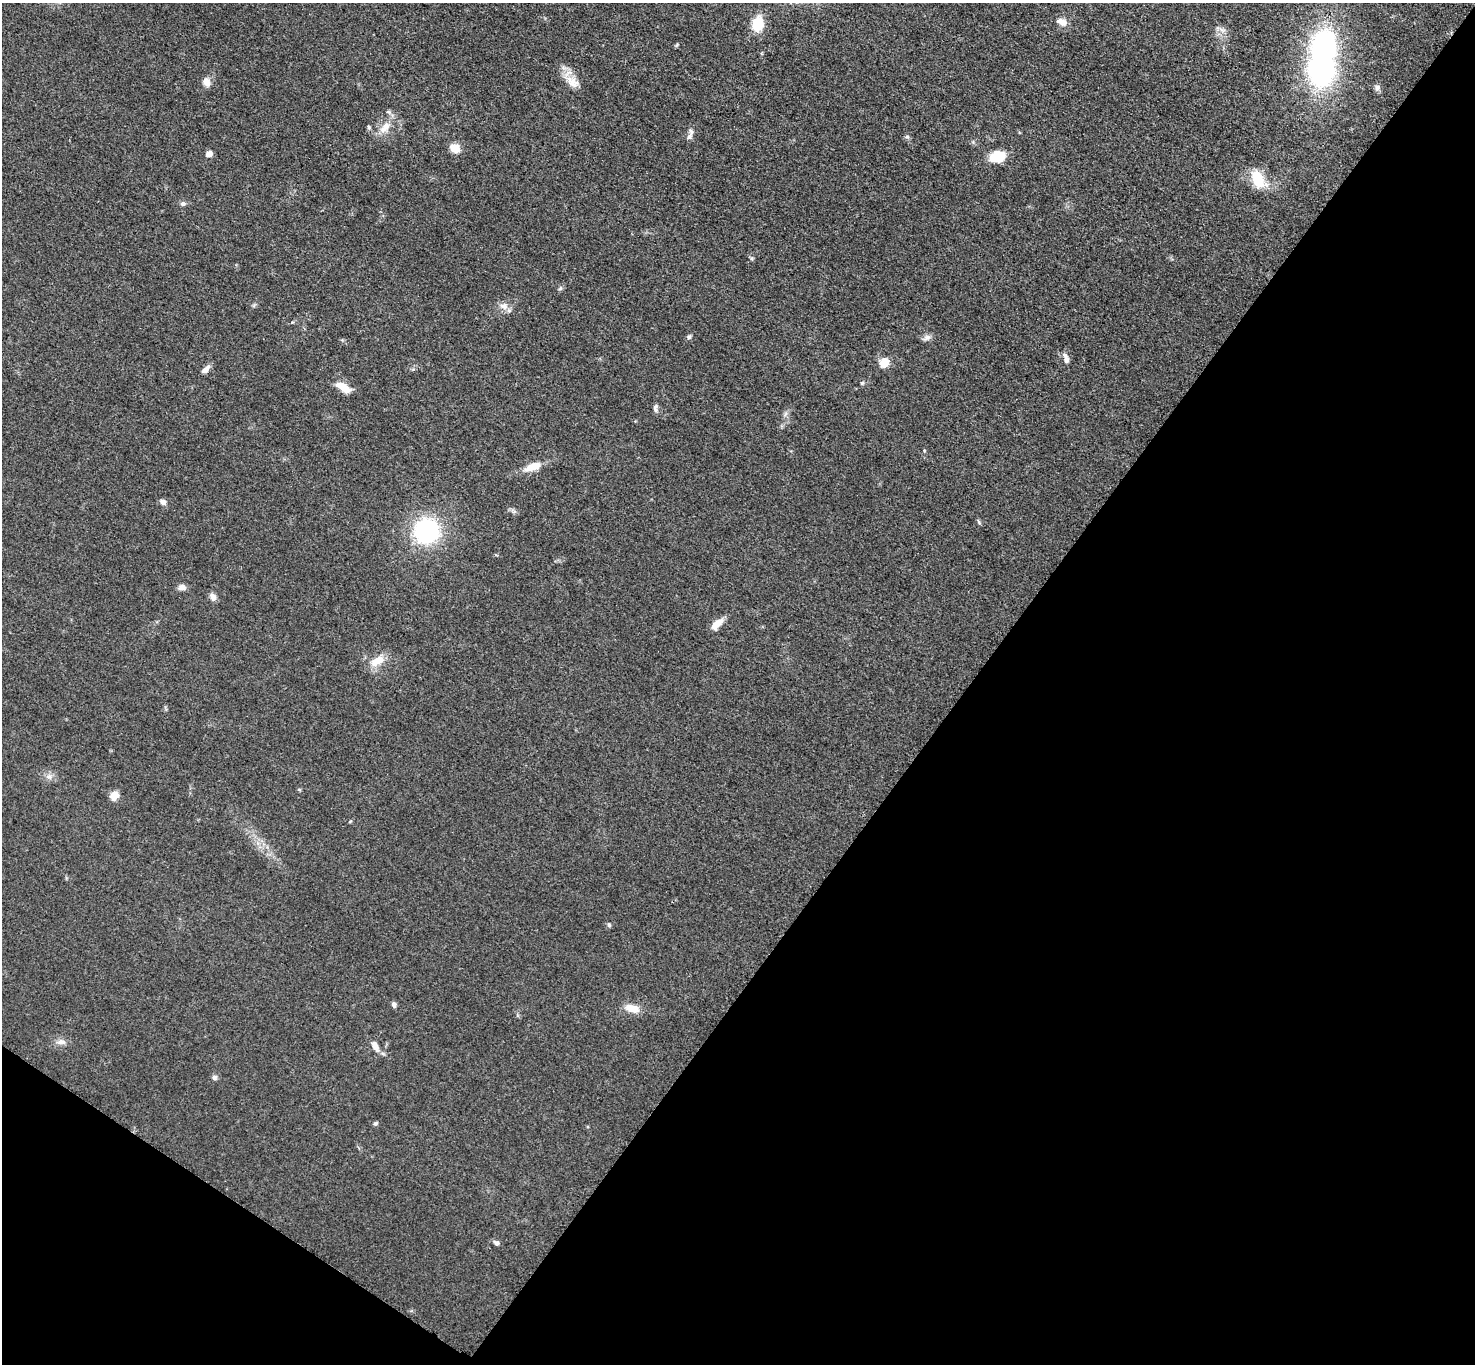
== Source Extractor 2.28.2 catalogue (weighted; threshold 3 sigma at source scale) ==
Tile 15 of 4 x 4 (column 3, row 4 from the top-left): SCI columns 2957-4429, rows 163-1524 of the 5909 x 5914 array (HDU 1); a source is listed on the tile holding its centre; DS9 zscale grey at full resolution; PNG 1477 x 1366 px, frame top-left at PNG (2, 3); no overlay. Shown black and unused: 38% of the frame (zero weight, under 3 of 5 exposures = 1% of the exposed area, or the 3 px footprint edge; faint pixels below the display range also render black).
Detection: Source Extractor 2.28.2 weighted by HDU 2 'WHT'; one run over the whole footprint, this tile lists its part. Background 0.0536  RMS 0.0058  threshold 0.0259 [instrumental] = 3 sigma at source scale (4.5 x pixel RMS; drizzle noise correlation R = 1.50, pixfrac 1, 0.05/0.05 arcsec/px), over >= 5 px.
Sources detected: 43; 1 inside a brighter object's white glare — not listed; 1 inside a brighter listed object's ellipse — not listed separately; the other 41 listed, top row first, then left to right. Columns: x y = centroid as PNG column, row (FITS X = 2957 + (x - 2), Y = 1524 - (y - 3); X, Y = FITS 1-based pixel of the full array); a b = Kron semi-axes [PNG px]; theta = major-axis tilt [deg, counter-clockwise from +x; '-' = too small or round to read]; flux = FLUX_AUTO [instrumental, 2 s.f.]
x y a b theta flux
1062 22 14 7 -26 4.5
758 24 19 14 81 11
1320 69 27 21 -84 110
206 82 11 9 -61 3.8
572 82 21 12 -39 7.2
1377 88 8 6 87 1.8
385 128 19 10 52 6.9
689 137 10 6 46 2
455 148 11 9 -28 6.7
209 154 5 5 - 4.3
997 157 15 10 12 14
1258 179 25 14 -64 14
182 204 6 6 - 1.4
560 288 5 5 - 0.96
503 306 12 9 -12 3.9
689 337 7 5 73 1.1
927 337 11 7 25 2.2
1066 360 7 6 - 2.2
884 363 11 9 58 6.6
206 369 12 6 43 2.9
862 383 5 4 - 0.7
343 387 19 8 -31 7.9
656 406 8 5 62 1.3
533 467 20 8 20 8.2
163 502 7 6 - 2.4
979 522 8 3 -71 0.83
426 531 15 15 - 91
182 587 8 6 0 3.3
213 597 10 7 -73 2.7
717 624 16 7 42 5.6
377 661 21 11 27 8
49 777 7 4 1 1.6
114 796 10 8 51 4.9
609 925 7 4 -46 0.84
394 1004 6 5 - 1.6
632 1008 16 9 -15 7.5
61 1042 12 8 0 3
375 1046 15 7 -62 4.1
214 1077 7 6 - 1.4
375 1123 6 4 20 0.89
496 1243 8 6 -37 1.6